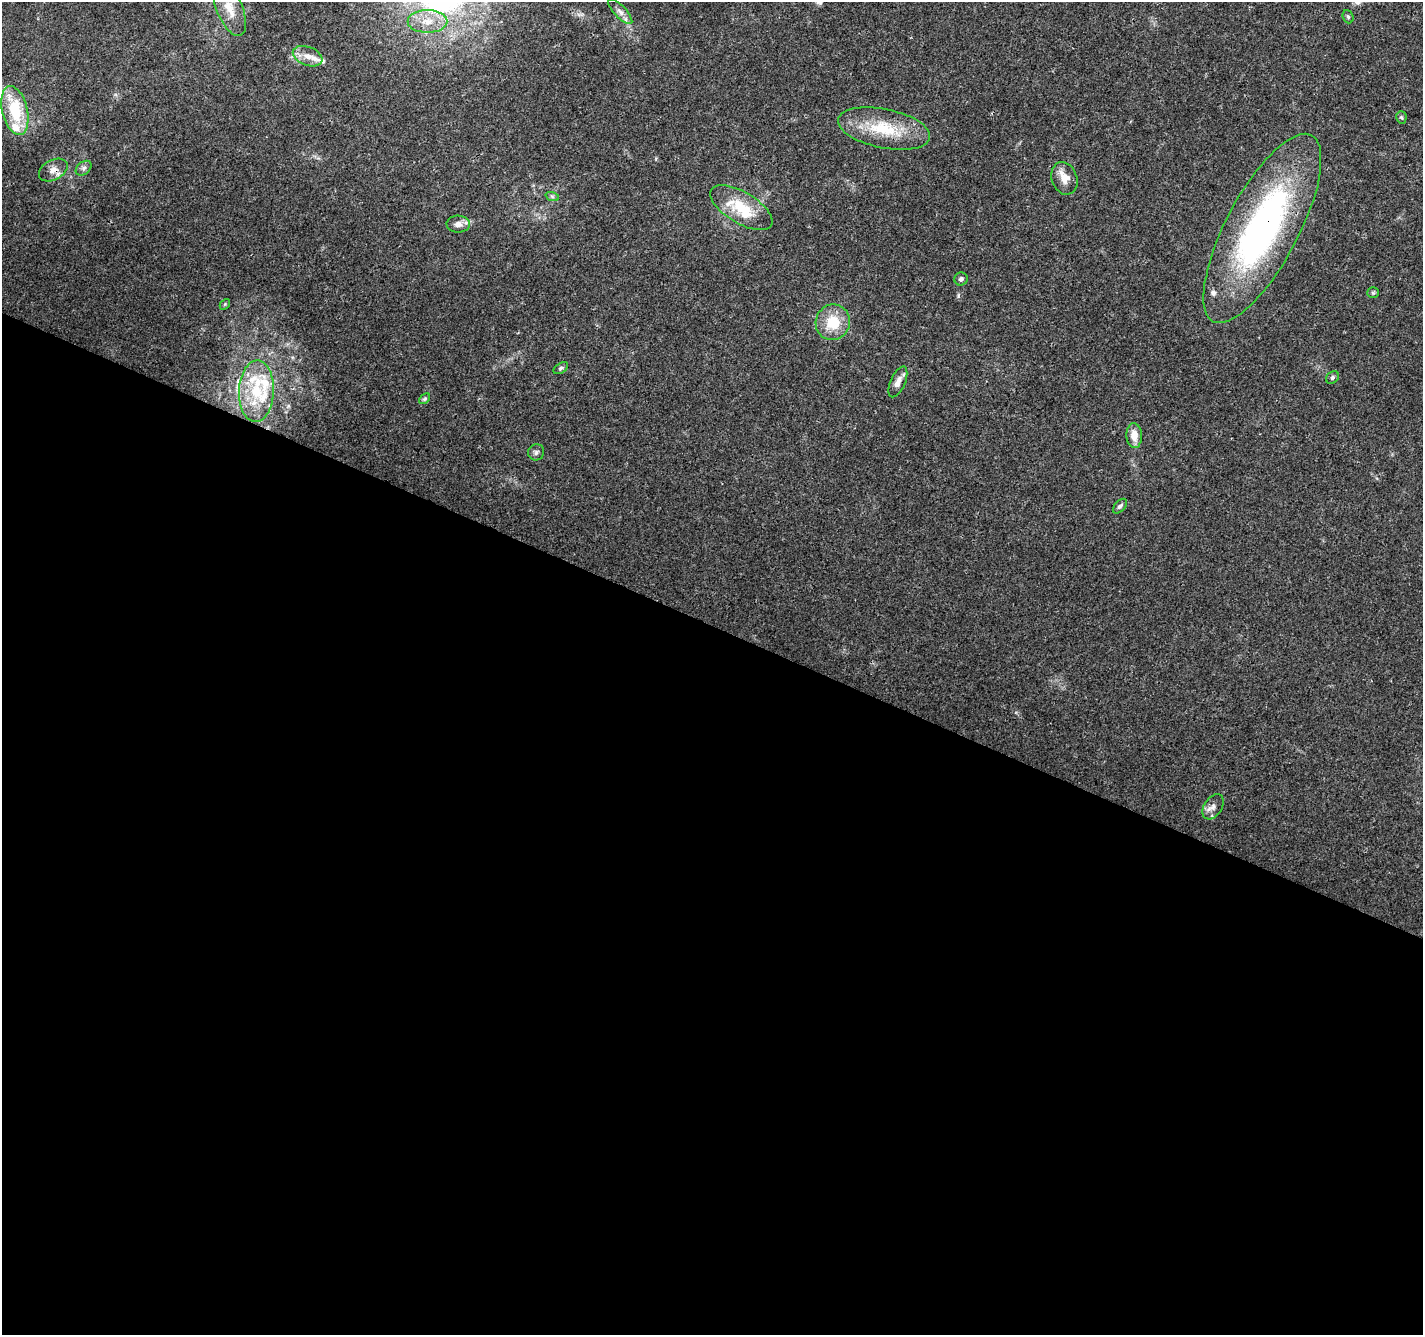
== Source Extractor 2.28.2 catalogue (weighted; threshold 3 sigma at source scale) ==
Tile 14 of 4 x 4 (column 2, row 4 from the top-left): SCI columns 1430-2850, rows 269-1601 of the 5693 x 5801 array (HDU 1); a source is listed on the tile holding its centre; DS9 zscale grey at full resolution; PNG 1425 x 1337 px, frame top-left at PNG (2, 2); each listed source drawn as its Kron ellipse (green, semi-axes under 4 px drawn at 4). Shown black and unused: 53% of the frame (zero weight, under 3 of 4 exposures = <1% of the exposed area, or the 3 px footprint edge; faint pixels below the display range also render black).
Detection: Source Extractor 2.28.2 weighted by HDU 2 'WHT'; one run over the whole footprint, this tile lists its part. Background 0.0203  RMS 0.0035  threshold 0.016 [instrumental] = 3 sigma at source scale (4.5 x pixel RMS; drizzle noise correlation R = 1.50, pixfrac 1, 0.0396/0.0396 arcsec/px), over >= 5 px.
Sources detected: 36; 8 inside a brighter listed object's ellipse — not listed separately; the other 28 listed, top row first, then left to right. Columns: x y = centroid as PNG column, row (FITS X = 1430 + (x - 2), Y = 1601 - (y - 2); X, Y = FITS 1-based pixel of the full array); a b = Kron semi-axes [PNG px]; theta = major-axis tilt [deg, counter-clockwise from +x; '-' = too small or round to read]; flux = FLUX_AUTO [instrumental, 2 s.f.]
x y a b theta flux
229 8 29 13 -68 7.6
620 12 16 6 -46 2
1348 17 7 5 -69 0.6
427 21 20 11 0 6.6
308 56 15 9 -20 3.4
15 111 25 12 -77 16
1401 117 6 5 - 0.6
884 129 47 19 -12 17
84 168 9 6 40 1.1
53 170 15 10 28 2.8
1064 178 17 12 -71 4.2
552 196 7 4 -19 0.64
741 208 35 15 -31 13
458 224 11 8 -3 2.2
1262 228 105 36 62 120
961 279 7 6 - 1.1
1373 293 6 5 - 0.58
225 304 6 4 47 0.45
833 322 18 17 - 10
561 368 8 5 34 0.69
1332 377 7 5 47 0.77
898 382 16 7 66 2.4
256 391 31 17 87 15
425 399 6 4 41 0.56
1134 436 12 8 -87 3.9
536 452 8 8 - 1
1120 506 9 5 47 0.94
1213 807 14 9 58 2.2
Overlapping masked pixels (flux is a lower limit): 2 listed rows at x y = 53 170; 1262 228
Isophote crosses this tile's border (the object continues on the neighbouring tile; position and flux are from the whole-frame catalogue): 1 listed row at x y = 229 8